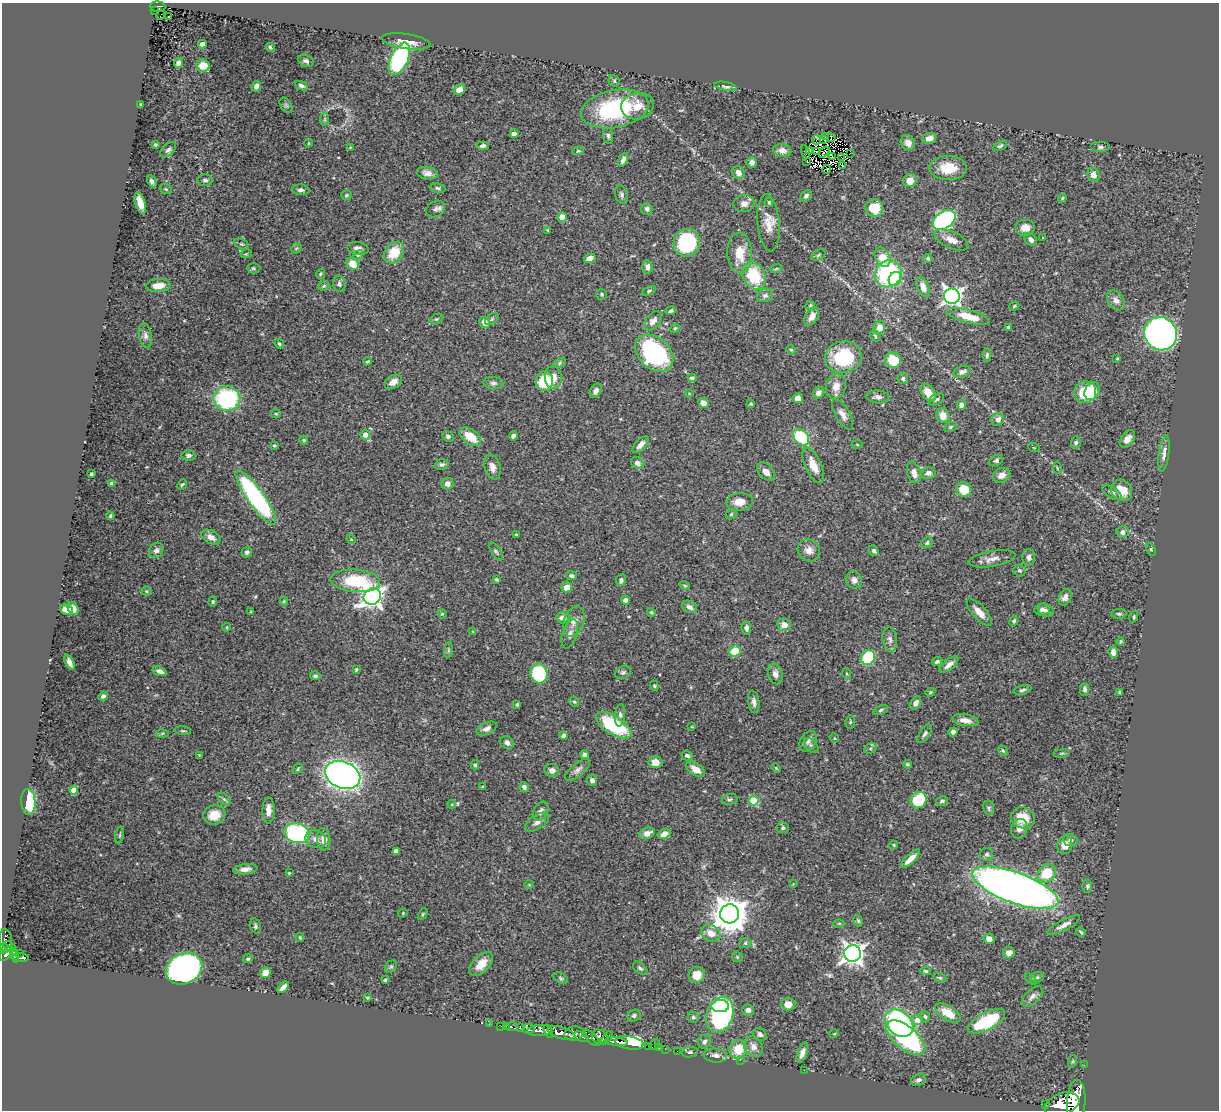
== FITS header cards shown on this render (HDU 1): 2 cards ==
NAXIS1  =                 1217
NAXIS2  =                 1108

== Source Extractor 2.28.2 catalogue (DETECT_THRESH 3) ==
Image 1217 x 1108 px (HDU 1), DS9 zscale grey, 1 PNG px = 1 image px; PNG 1221 x 1112 px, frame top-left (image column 1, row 1108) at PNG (2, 3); each listed source drawn as its Kron ellipse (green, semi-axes under 4 px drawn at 4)
Background 0.707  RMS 0.022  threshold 0.0661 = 3 sigma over >= 5 px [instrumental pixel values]
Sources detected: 420; all 420 listed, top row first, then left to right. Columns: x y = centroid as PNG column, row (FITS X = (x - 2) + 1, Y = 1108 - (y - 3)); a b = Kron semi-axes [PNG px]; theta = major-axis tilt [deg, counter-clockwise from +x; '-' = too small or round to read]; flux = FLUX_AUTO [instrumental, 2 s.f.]
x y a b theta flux
158 7 7 5 -4 120
155 11 3 2 - 16
161 15 5 2 - 7.8
169 16 3 2 - 2.4
406 42 24 7 -8 20
202 44 4 4 - 14
270 47 4 3 - 2.6
399 59 17 9 65 230
306 61 8 5 -22 4
178 63 5 4 - 4.8
203 66 7 6 - 27
614 81 6 5 - 2.8
256 86 5 4 - 5.6
301 86 6 4 -22 3.9
726 86 11 4 -11 4.3
459 90 6 5 - 9.8
141 105 3 2 - 1.5
286 105 8 5 -54 2.8
637 106 16 13 13 22
615 109 34 18 11 160
325 119 7 4 89 2.7
514 134 4 4 - 14
608 136 8 5 -83 3.3
825 136 3 2 - 1.4
831 137 2 2 - 270
929 138 7 5 16 10
816 140 5 2 - 1.1
823 140 3 2 - 1.1
308 143 4 3 - 1.2
908 143 8 7 - 11
155 145 3 3 - 2.4
483 146 6 4 7 5
1000 146 7 4 29 3.1
350 147 3 3 - 1.1
1100 147 10 5 0 3.6
168 150 9 5 44 5.1
782 150 9 6 -9 8
810 150 3 2 - 0.75
578 151 6 4 12 1.9
805 152 7 3 -78 9.1
816 152 3 2 - 1.4
824 152 6 2 52 0.42
850 153 2 2 - 1400
832 157 3 2 - 1
842 158 2 2 - 1
623 160 7 4 66 6.7
752 162 5 5 - 6.2
807 162 2 2 - 1.8
842 165 4 2 - 1.5
948 168 18 12 -1 39
827 169 4 2 - 2
427 173 11 6 -10 8.4
738 173 7 6 - 8.3
1093 175 7 6 - 10
205 180 8 5 0 4
152 181 6 4 -63 4.3
910 181 7 6 - 17
438 188 7 4 -10 2.8
166 189 6 5 - 2.3
301 190 9 5 -5 4.6
346 195 5 5 - 2.6
621 195 9 6 -73 4.3
806 196 6 4 47 5.1
1062 198 4 4 - 1.9
769 202 4 3 - 2.3
140 203 11 5 -73 18
744 203 10 8 12 9.5
874 208 9 8 - 35
435 209 10 7 34 5.8
647 209 6 5 - 4.5
562 217 5 4 - 14
944 220 12 8 34 240
768 223 29 11 -85 22
1025 227 10 8 0 13
548 230 4 2 - 1.1
1043 238 3 2 - 0.91
951 240 18 8 -25 15
1031 240 7 5 -43 6.5
687 243 14 13 - 150
242 244 8 5 -26 2.6
296 248 6 4 43 2
358 248 11 6 -9 7.3
394 253 12 9 51 38
740 253 20 12 -88 32
246 254 5 3 - 1.5
358 255 5 4 - 2.1
818 255 7 5 28 2.7
883 257 10 7 -63 32
590 258 6 4 19 13
928 258 5 4 - 2.6
353 264 6 5 - 22
647 267 7 5 -84 6.2
253 268 7 5 -1 2.3
776 269 6 3 19 1.6
320 274 5 3 - 1.8
888 274 14 12 49 160
754 276 14 11 -61 67
895 279 7 6 - 37
339 284 8 6 -76 4.2
158 286 12 6 2 18
324 286 6 4 22 2
923 287 11 5 -68 12
649 291 7 4 25 2.5
602 294 5 5 - 2.4
765 295 8 6 15 4.3
952 296 8 7 - 630
1116 300 11 8 -53 10
810 306 5 4 - 2.2
1014 306 5 4 - 2.2
671 311 5 3 - 3.1
812 316 10 6 59 8.5
968 316 22 6 -15 35
436 319 7 4 25 2.5
492 319 7 5 37 3
653 321 11 7 50 10
485 322 6 5 - 12
1008 327 3 3 - 3.3
675 328 5 4 - 1.9
879 328 7 5 78 14
1161 334 17 16 - 690
145 335 12 6 -79 6.1
875 336 6 4 -50 2.2
279 344 5 3 - 2.3
791 350 5 4 - 1.9
654 353 21 15 -42 200
987 355 7 4 88 3.2
843 357 18 16 15 89
1117 359 4 3 - 1.3
893 360 8 7 - 36
367 361 4 3 - 1.9
559 363 7 4 29 2.6
962 372 9 5 20 6.6
553 378 11 8 -87 15
692 378 4 4 - 3.8
903 379 5 5 - 2.8
545 381 10 8 79 77
393 382 9 6 30 11
493 383 10 6 -5 4.6
836 386 12 9 73 15
596 391 8 5 61 6.9
1092 391 9 7 61 24
1085 392 11 10 - 69
689 393 4 3 - 1.2
818 393 6 5 - 8.4
928 393 10 6 -56 23
878 397 12 6 -4 6.5
798 398 5 5 - 11
227 399 13 12 - 180
936 399 8 5 30 3
703 403 5 5 - 11
751 404 4 3 - 1.9
961 405 5 4 - 5.7
276 414 5 4 - 1.7
842 414 17 7 -59 9.7
943 416 7 6 - 16
998 420 6 6 - 8.1
951 427 7 4 28 2.3
365 435 5 4 - 12
448 436 6 5 - 3.9
513 436 4 4 - 4.9
470 437 12 7 -36 29
801 437 9 6 -45 81
1127 439 10 6 51 8.2
304 440 4 4 - 2.2
1076 443 6 5 - 3.1
641 445 11 5 47 8.4
857 445 5 3 - 1.3
274 446 3 3 - 1.9
1034 448 6 3 -19 1.3
1164 453 18 5 82 8.4
188 455 7 5 -5 4
996 460 7 5 25 4.2
637 463 6 5 - 7.2
441 464 7 5 18 3.6
813 465 19 8 -65 22
492 467 13 8 -75 11
1057 468 6 3 -72 1.7
766 471 10 7 -47 9.9
914 473 11 6 -73 10
928 473 7 5 7 6.2
91 474 4 3 - 2.8
1002 475 9 7 26 11
111 483 4 3 - 2.3
182 484 6 4 48 2
447 484 6 6 - 8.2
964 489 8 7 - 34
1122 490 11 10 - 26
1112 493 11 5 -33 4.4
256 498 33 8 -55 270
739 502 13 9 7 17
731 514 6 4 46 1.8
110 516 4 3 - 2.5
1122 532 6 6 - 7.2
516 535 3 3 - 1.7
211 537 10 6 -29 9.9
351 539 5 3 - 1.3
927 543 6 5 - 3
1151 549 6 4 -61 2
156 550 8 6 53 6
809 550 12 10 -43 11
496 551 10 4 -54 3
874 551 5 4 - 3.8
247 552 5 5 - 3.9
1029 557 8 6 -90 6.7
992 559 24 7 10 13
1020 570 6 6 - 3
571 576 5 4 - 3.7
496 579 4 3 - 2
621 580 6 5 - 3.6
854 580 8 8 - 7.6
355 581 25 11 -4 77
685 585 5 3 - 1.8
567 587 5 5 - 17
146 591 5 4 - 1.7
372 596 9 8 - 930
1065 597 8 6 64 6.7
625 600 4 4 - 5.3
284 601 4 4 - 1.8
213 602 5 4 - 2
689 607 8 6 -27 6.3
73 609 7 5 -62 14
1042 609 7 6 - 5.5
66 610 6 5 - 21
1046 610 8 6 -31 5.3
251 612 3 2 - 1.4
651 612 4 4 - 2.1
979 612 17 6 -48 15
442 614 5 4 - 1.8
1119 614 7 4 0 2.7
1134 617 6 3 73 1.9
563 618 7 5 1 10
574 621 15 10 72 13
1014 621 5 4 - 2.8
784 625 7 6 - 12
227 627 4 3 - 1.4
746 628 7 5 -83 3.8
473 631 4 3 - 1.1
570 634 15 7 72 8.1
890 639 12 7 -83 7.2
1121 641 4 3 - 1.8
448 650 8 4 83 2.4
735 651 6 5 - 36
1113 652 6 4 -85 9.8
868 657 8 6 56 72
937 661 5 4 - 3.8
69 662 8 4 -65 9.7
949 665 11 5 38 9.1
356 669 3 3 - 2.2
160 671 7 4 -17 7.6
623 672 8 6 26 3.6
539 674 10 8 -76 95
775 674 10 7 -73 8.1
847 674 5 3 - 1.4
315 676 5 4 - 3.3
654 686 5 4 - 1.7
1085 689 6 4 -90 4.1
1022 690 9 4 14 3.4
930 692 5 4 - 1.8
1120 692 4 3 - 2.4
103 696 5 4 - 4.4
574 702 5 4 - 2.4
754 702 11 5 -82 6.6
916 703 7 4 60 5.5
517 704 3 3 - 2.6
881 710 7 4 26 3
620 715 11 5 85 4.9
965 720 13 5 -10 12
850 722 6 5 - 2.2
614 725 20 9 -32 90
692 727 4 2 - 0.97
487 729 11 5 28 6.5
183 731 8 3 -5 2
953 732 4 4 - 5.8
162 733 6 4 4 2.3
925 734 10 5 56 4.4
564 735 4 4 - 4.9
834 738 4 3 - 1.3
808 741 11 7 61 6.2
507 743 7 5 -39 5
811 746 8 5 -48 3.8
870 748 6 5 - 2.1
1003 750 6 4 -61 2
1061 753 8 3 9 2
199 755 3 3 - 1.1
584 755 4 4 - 6.9
687 756 6 4 -17 4
655 762 7 6 - 13
907 764 4 3 - 2
475 765 4 4 - 2.7
776 768 5 3 - 1.5
298 769 6 4 45 2
696 769 11 6 -34 13
552 770 7 6 - 7.4
578 770 15 6 41 7.3
343 775 18 13 -22 920
592 780 6 5 - 5
483 787 3 3 - 2.8
524 787 5 4 - 5.7
74 790 4 4 - 27
224 799 7 4 -44 3.3
730 799 8 5 10 3.1
918 800 8 7 - 66
754 801 5 5 - 70
942 801 6 5 - 3.4
28 802 13 7 -86 66
452 804 4 3 - 1.3
989 808 7 5 -81 2.9
268 810 13 6 89 12
541 811 10 7 60 6.5
214 815 11 9 18 22
1023 818 12 10 -19 34
537 822 13 7 33 7.6
783 828 6 5 - 2.9
1019 829 10 8 71 11
297 833 13 9 -18 190
647 833 8 5 21 12
664 834 6 4 24 14
120 835 8 3 79 1.9
316 839 10 8 -22 9.3
324 839 11 6 -85 12
1071 840 7 6 - 4.2
894 845 4 4 - 1.5
1065 845 9 7 77 17
396 851 4 4 - 8.4
987 854 6 6 - 4.3
910 859 12 4 44 13
245 869 12 5 7 8.7
289 873 3 3 - 1.6
1047 873 10 8 43 43
793 884 4 4 - 1.2
529 885 4 3 - 1.1
1087 886 6 5 - 3
1015 888 45 15 -20 1800
403 913 5 4 - 1.5
423 914 6 4 62 1.9
730 914 9 9 - 3400
858 921 6 4 -73 2.5
839 923 6 4 1 1.8
1064 925 18 5 28 9.1
255 926 8 5 -76 3.5
1081 932 5 3 - 2.5
711 933 10 7 -30 16
300 937 4 3 - 1.7
989 939 5 5 - 9.1
5 940 11 6 -87 240
745 943 6 5 - 2.7
9 947 7 4 -29 380
4 948 5 4 - 260
20 953 2 2 - 7.3
853 953 8 8 - 940
1009 953 6 5 - 10
6 954 9 4 44 560
14 955 7 3 -76 240
737 957 6 5 - 1.9
21 958 8 3 -4 230
248 959 5 4 - 2.1
481 964 15 8 46 21
391 966 6 5 - 2.4
640 968 8 5 -39 3.3
184 969 19 15 27 580
925 971 5 4 - 2.3
265 973 5 5 - 17
697 975 8 8 - 21
1037 977 6 5 - 2.7
561 978 8 5 -32 2.8
940 978 7 4 -18 2.3
1031 979 7 4 -45 2.3
385 980 4 3 - 2.2
283 987 7 4 46 10
367 997 3 3 - 1.8
1032 997 13 6 46 6.9
788 1004 7 6 - 13
720 1006 9 6 -2 61
748 1010 6 5 - 6.4
948 1013 14 7 -31 27
634 1015 7 5 18 4.3
720 1015 18 13 72 350
925 1016 6 5 - 2.9
693 1017 6 5 - 2.6
917 1020 5 5 - 11
987 1021 20 8 28 110
899 1023 16 11 -43 240
489 1024 2 2 - 9
501 1026 2 2 - 11
506 1026 2 2 - 9.4
511 1027 6 3 -2 110
520 1028 4 3 - 180
529 1029 6 5 - 330
540 1031 12 5 4 1200
548 1031 7 4 -65 610
561 1033 14 6 -16 2500
574 1033 9 7 11 1000
760 1034 7 6 - 5.4
834 1034 5 3 - 1.2
581 1037 7 4 -23 450
600 1037 8 7 - 620
592 1038 10 5 -46 740
607 1038 7 4 52 310
906 1038 23 11 -39 230
616 1042 11 4 -7 1100
704 1042 7 6 - 4.8
629 1043 14 6 -9 1800
654 1045 6 2 45 85
648 1047 3 2 - 30
753 1047 11 9 -54 12
659 1048 2 2 - 12
665 1049 2 2 - 13
738 1049 9 9 - 36
677 1051 2 2 - 14
690 1052 8 5 9 3.3
802 1053 10 5 70 8.6
715 1055 12 7 -5 7.9
740 1060 2 2 - 38
1073 1061 6 4 71 1.9
1084 1065 2 2 - 9
804 1070 2 2 - 6.3
918 1080 8 5 26 4.4
1076 1102 22 9 87 4900
1062 1104 18 11 20 5000
1046 1105 3 2 - 95
At the frame edge (FLAGS 8, measured only in part): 1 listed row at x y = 1076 1102